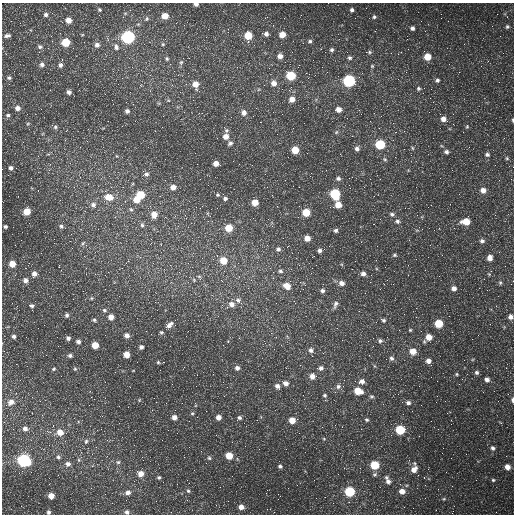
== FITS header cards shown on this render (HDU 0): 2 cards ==
NAXIS1  =                  512 /fastest changing axis
NAXIS2  =                  512 /next to fastest changing axis

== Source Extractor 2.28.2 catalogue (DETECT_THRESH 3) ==
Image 512 x 512 px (HDU 0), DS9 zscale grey, 1 PNG px = 1 image px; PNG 516 x 516 px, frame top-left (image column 1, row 512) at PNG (2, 3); no overlay
Background 1680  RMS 44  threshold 132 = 3 sigma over >= 5 px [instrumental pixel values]
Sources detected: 263; all 263 listed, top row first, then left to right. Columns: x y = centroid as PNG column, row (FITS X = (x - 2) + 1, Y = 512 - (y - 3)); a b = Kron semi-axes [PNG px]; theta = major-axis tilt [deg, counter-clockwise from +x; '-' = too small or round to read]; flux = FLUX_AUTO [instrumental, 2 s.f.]
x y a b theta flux
196 4 4 3 - 10000
99 10 3 3 - 3700
352 10 5 4 - 7300
46 15 5 5 - 7200
99 15 2 2 - 1400
301 15 3 2 - 2800
165 16 5 5 - 38000
123 17 2 2 - 1800
267 17 5 3 - 3400
374 17 6 5 - 5400
147 19 6 5 - 4500
68 20 5 5 - 25000
176 23 2 2 - 2000
273 25 3 2 - 1900
507 27 5 5 - 5300
412 28 5 5 - 9000
266 34 6 6 - 10000
282 34 5 5 - 34000
248 35 6 5 - 81000
7 36 8 4 10 8300
51 36 3 2 - 5200
128 37 6 6 - 640000
52 41 2 2 - 1500
310 41 6 5 - 6400
66 42 5 5 - 88000
163 44 5 4 - 3600
97 45 6 6 - 11000
40 47 7 5 -32 6600
116 47 9 7 -76 11000
321 49 3 2 - 4000
332 50 5 5 - 6700
369 52 6 5 - 5400
503 53 2 2 - 1200
6 54 4 3 - 2000
280 56 5 5 - 16000
427 57 6 5 - 51000
167 58 6 5 - 4700
350 58 5 5 - 6200
62 60 3 2 - 2000
181 62 7 5 68 6100
42 64 6 6 - 9100
60 65 5 5 - 8600
372 66 5 5 - 3700
322 67 2 2 - 1300
178 75 3 3 - 2000
291 76 6 5 - 140000
9 78 6 5 - 5700
437 80 6 5 - 7200
349 81 6 6 - 450000
274 83 7 7 - 19000
78 84 2 2 - 1600
196 84 8 6 -81 28000
172 85 4 3 - 2300
418 88 6 5 - 5600
50 90 2 2 - 1700
69 92 5 5 - 9500
105 94 3 2 - 4000
430 98 3 2 - 2400
292 99 6 6 - 24000
168 100 5 3 - 3400
17 108 6 5 - 14000
256 108 2 2 - 1400
338 109 5 5 - 21000
127 111 5 4 - 8900
244 113 7 6 - 16000
8 115 5 5 - 5700
443 119 7 5 -25 19000
513 120 5 2 - 3300
260 122 2 2 - 1800
28 123 5 3 - 2900
467 126 5 4 - 3900
55 127 7 5 -32 7200
293 128 3 2 - 3600
404 131 2 2 - 1900
336 132 6 5 - 4300
226 136 6 6 - 24000
230 143 6 5 - 8100
380 144 6 5 - 160000
412 148 6 4 -88 3900
357 149 6 5 - 10000
295 150 5 5 - 57000
113 152 2 2 - 1600
446 152 6 5 - 8600
487 154 6 6 - 7800
507 158 5 4 - 4100
385 159 6 5 - 5000
216 163 5 4 - 22000
11 168 5 5 - 8700
49 170 4 4 - 2800
146 174 7 6 - 8300
338 178 6 5 - 7100
165 180 2 2 - 1400
293 186 2 2 - 1300
173 187 6 5 - 17000
299 187 2 2 - 4600
483 190 6 6 - 21000
335 194 6 6 - 220000
140 195 6 5 - 72000
217 195 5 4 - 4100
374 196 3 2 - 2100
109 197 10 7 -13 40000
225 198 5 5 - 6300
137 200 6 6 - 41000
255 202 5 5 - 38000
93 205 7 7 - 12000
338 205 5 5 - 38000
202 206 2 2 - 1300
131 209 6 5 - 5400
27 212 5 5 - 53000
306 212 5 5 - 73000
154 214 7 6 - 28000
392 214 7 5 -15 7300
397 221 7 6 - 8600
466 222 7 5 1 55000
374 224 2 2 - 1500
142 225 7 5 -88 6200
5 226 4 3 - 5400
61 226 6 5 - 6600
229 228 5 5 - 61000
422 229 2 2 - 1300
336 230 5 4 - 7400
307 238 5 5 - 28000
482 241 6 6 - 8800
15 245 2 2 - 1600
86 245 5 5 - 5500
72 248 2 2 - 1700
278 249 6 5 - 8300
319 251 5 5 - 8200
395 255 5 5 - 4800
202 258 3 2 - 2500
490 258 7 6 - 19000
223 260 6 5 - 51000
188 263 3 3 - 1800
12 264 5 5 - 34000
316 265 2 2 - 1100
408 265 2 2 - 1200
505 266 2 2 - 2300
86 268 2 2 - 1400
280 271 7 6 - 6600
34 274 7 6 - 15000
363 274 6 5 - 12000
273 278 3 3 - 3200
25 280 6 6 - 12000
194 280 5 4 - 3400
500 282 6 5 - 5300
341 283 6 5 - 15000
393 284 2 2 - 1800
287 286 9 7 -39 31000
454 288 6 5 - 14000
322 291 6 5 - 7700
91 298 6 5 - 4400
73 299 2 2 - 2000
238 300 9 7 -25 12000
12 303 3 2 - 2300
276 303 2 2 - 5700
231 304 7 6 - 17000
335 304 11 5 71 10000
32 306 6 5 - 6900
104 310 7 6 - 7100
67 315 6 5 - 6700
111 317 5 5 - 21000
510 317 6 5 - 13000
94 320 6 5 - 5300
382 320 7 4 -27 10000
376 322 2 2 - 1900
439 323 5 5 - 97000
169 325 9 5 37 13000
38 328 2 2 - 1500
410 330 4 4 - 3300
161 332 4 4 - 4200
127 335 6 5 - 13000
14 336 5 5 - 7400
429 337 6 6 - 35000
68 338 4 4 - 7800
380 341 6 6 - 6900
78 342 5 5 - 8800
95 345 5 5 - 46000
281 345 2 2 - 1800
141 347 4 4 - 8900
311 350 7 6 - 11000
4 351 4 3 - 2000
413 351 6 5 - 36000
323 353 3 2 - 1700
127 354 5 5 - 34000
70 355 5 4 - 7000
391 358 6 6 - 7800
428 361 5 5 - 15000
158 362 4 4 - 4000
237 368 6 5 - 11000
321 368 7 6 - 9700
54 369 5 4 - 4000
75 369 5 4 - 3900
476 372 5 5 - 7400
457 374 5 4 - 3400
61 376 2 2 - 2100
312 376 7 6 - 19000
487 379 5 5 - 12000
355 381 3 2 - 2100
362 381 8 6 18 14000
286 383 6 6 - 15000
196 386 2 2 - 1200
277 386 6 6 - 12000
338 386 7 7 - 9500
358 391 7 5 -19 59000
325 395 6 5 - 5500
372 396 6 6 - 5700
94 399 2 2 - 3100
139 400 5 3 - 2600
512 400 6 3 89 6900
11 402 10 8 28 22000
436 402 2 2 - 1400
408 403 6 5 - 8700
195 405 7 2 -78 2600
192 413 5 4 - 3900
174 417 5 5 - 17000
218 417 5 5 - 17000
239 418 6 5 - 6800
292 420 5 5 - 33000
367 420 5 5 - 5100
189 421 2 2 - 3100
501 423 5 3 - 2900
25 429 7 7 - 13000
135 430 2 2 - 1400
400 430 6 5 - 150000
60 432 7 7 - 33000
324 439 5 3 - 2700
86 441 7 5 73 5600
96 447 3 3 - 1800
493 448 7 6 - 8800
229 456 5 5 - 52000
58 457 6 6 - 6700
142 457 3 3 - 1400
209 458 6 5 - 5200
451 458 2 2 - 1300
24 460 7 6 - 570000
118 462 5 5 - 5500
68 464 7 6 - 12000
375 465 6 5 - 100000
92 466 5 3 - 2500
280 466 5 5 - 6100
507 467 5 5 - 22000
414 469 8 6 57 24000
141 474 7 6 - 25000
375 474 7 6 - 6600
159 477 5 4 - 4800
388 480 12 6 -64 17000
493 480 5 4 - 4500
400 484 3 3 - 3800
188 491 6 5 - 5500
402 491 6 6 - 21000
128 492 6 6 - 14000
350 492 6 5 - 210000
51 496 5 5 - 26000
316 498 2 2 - 16000
444 499 5 4 - 3500
187 500 2 2 - 1600
349 502 4 3 - 2800
241 507 6 6 - 18000
48 512 5 4 - 6400
127 512 5 5 - 7800
274 512 2 2 - 1300
496 512 3 2 - 2200
452 513 2 2 - 1300
At the frame edge (FLAGS 8, measured only in part): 7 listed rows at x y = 196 4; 513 120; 510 317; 512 400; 48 512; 127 512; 452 513